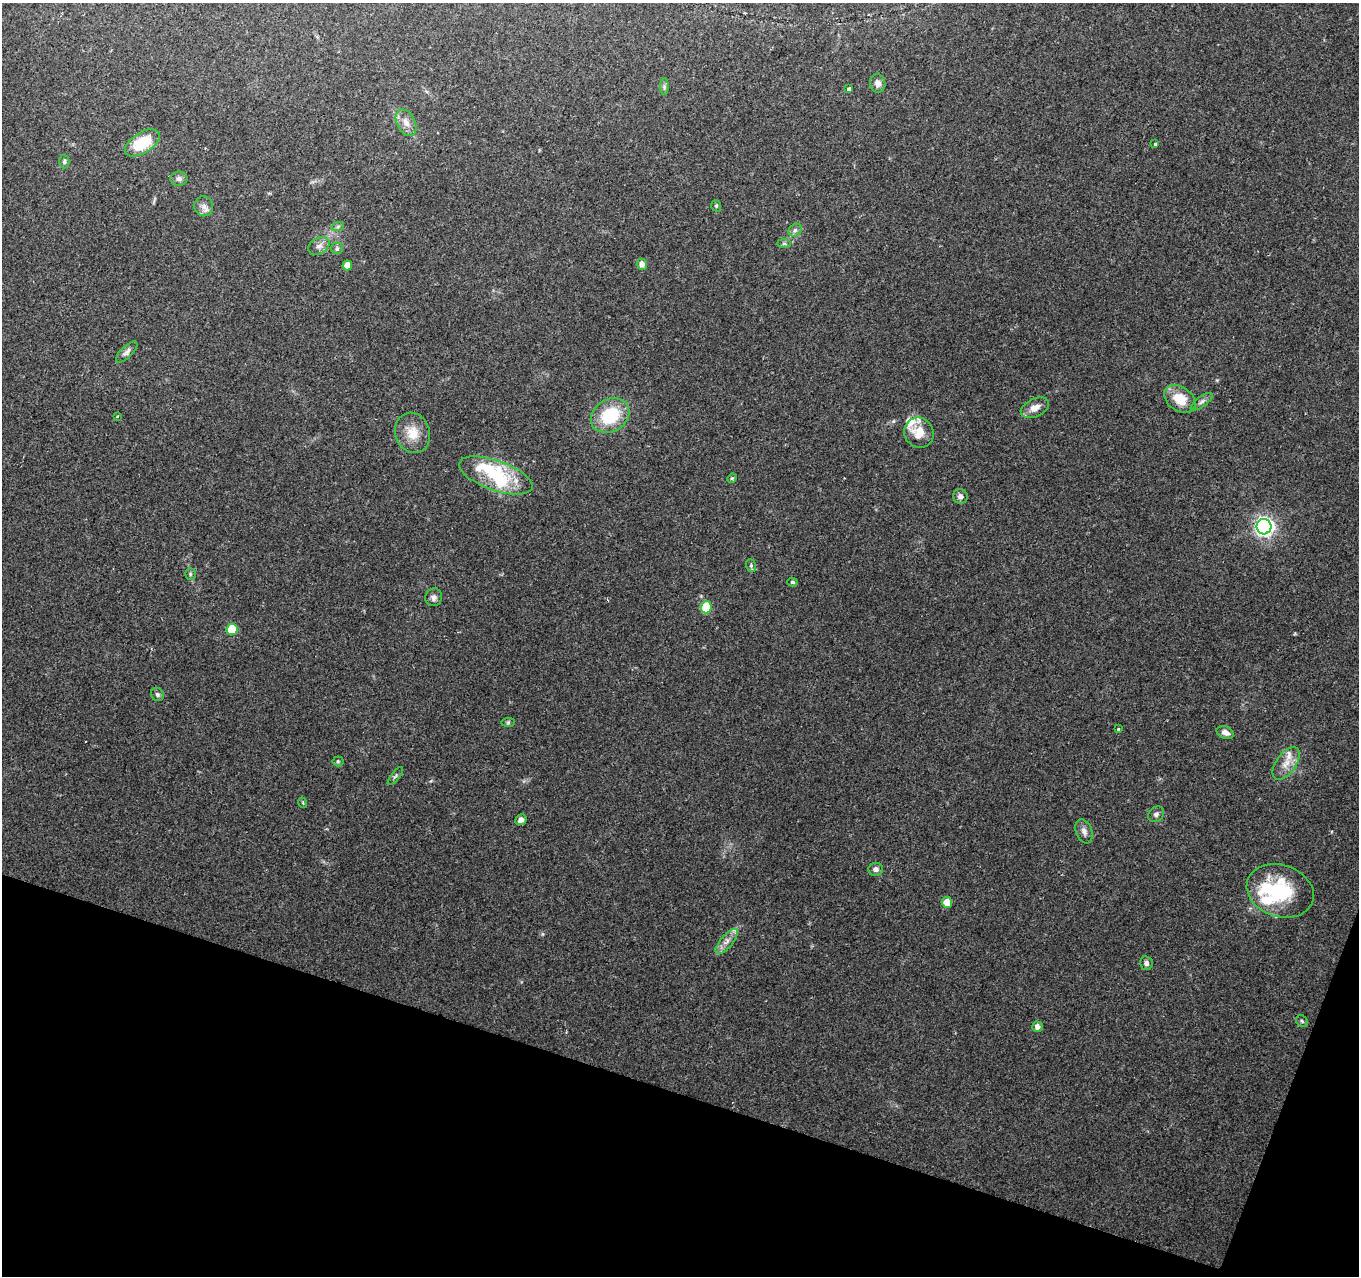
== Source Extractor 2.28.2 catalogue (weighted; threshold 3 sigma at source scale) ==
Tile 15 of 4 x 4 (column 3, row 4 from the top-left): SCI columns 2715-4071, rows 215-1488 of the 5437 x 5587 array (HDU 1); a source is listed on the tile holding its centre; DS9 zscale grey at full resolution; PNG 1361 x 1278 px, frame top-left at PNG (2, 3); each listed source drawn as its Kron ellipse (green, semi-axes under 4 px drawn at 4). Shown black and unused: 16% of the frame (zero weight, under 2 of 3 exposures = <1% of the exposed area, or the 3 px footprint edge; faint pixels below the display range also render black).
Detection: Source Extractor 2.28.2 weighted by HDU 2 'WHT'; one run over the whole footprint, this tile lists its part. Background 0.0889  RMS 0.0063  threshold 0.0285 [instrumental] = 3 sigma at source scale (4.5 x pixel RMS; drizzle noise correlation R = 1.50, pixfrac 1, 0.0396/0.0396 arcsec/px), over >= 5 px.
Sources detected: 61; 2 inside a brighter object's white glare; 1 cosmic-ray / hot-pixel residue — neither listed nor drawn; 5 inside a brighter listed object's ellipse — not listed separately; the other 53 listed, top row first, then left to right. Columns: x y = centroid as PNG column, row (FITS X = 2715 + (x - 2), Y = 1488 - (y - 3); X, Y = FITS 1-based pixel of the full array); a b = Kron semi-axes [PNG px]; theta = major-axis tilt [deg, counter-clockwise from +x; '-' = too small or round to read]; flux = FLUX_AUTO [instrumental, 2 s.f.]
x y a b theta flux
878 83 9 7 -81 3.6
664 87 8 4 89 1.2
849 89 4 3 - 8.4
406 123 14 9 -62 5.4
142 143 19 10 32 21
1155 144 4 3 - 7
64 161 7 5 88 1.2
179 179 8 7 - 2.2
204 206 10 9 - 3.4
716 206 6 4 -69 0.94
338 226 6 4 20 1
795 230 7 6 - 1.7
784 244 7 4 -1 1.2
319 246 11 8 31 3.4
337 248 6 5 - 1.3
642 264 5 5 - 4
347 265 5 5 - 6.4
127 352 14 5 45 2.5
1180 399 17 12 -35 14
1202 402 13 5 36 2.3
1035 408 15 9 25 5.7
117 416 3 2 - 0.48
610 416 20 16 31 30
413 433 20 17 -71 12
919 433 15 14 - 12
496 475 38 15 -20 31
732 478 5 4 - 0.78
960 496 7 7 - 2.6
1264 527 7 7 - 280
751 565 6 5 - 1.2
190 574 6 5 - 1
792 582 5 4 - 0.89
434 597 9 8 - 2.7
706 607 6 5 - 27
232 629 5 5 - 23
157 694 7 6 - 1.5
508 722 7 4 1 1
1118 729 3 3 - 2.4
1225 732 9 6 -23 3.2
338 761 5 5 - 0.93
1286 763 19 10 55 7.5
395 776 11 3 52 1.2
303 803 5 3 - 0.62
1156 814 9 7 41 1.9
521 820 6 5 - 2.7
1084 831 13 8 -68 3.3
876 869 7 6 - 2.9
1280 891 34 26 -19 42
947 902 5 5 - 7.3
727 941 15 6 50 4.5
1146 963 7 6 - 2
1302 1021 6 5 - 1.3
1038 1027 5 5 - 3.4